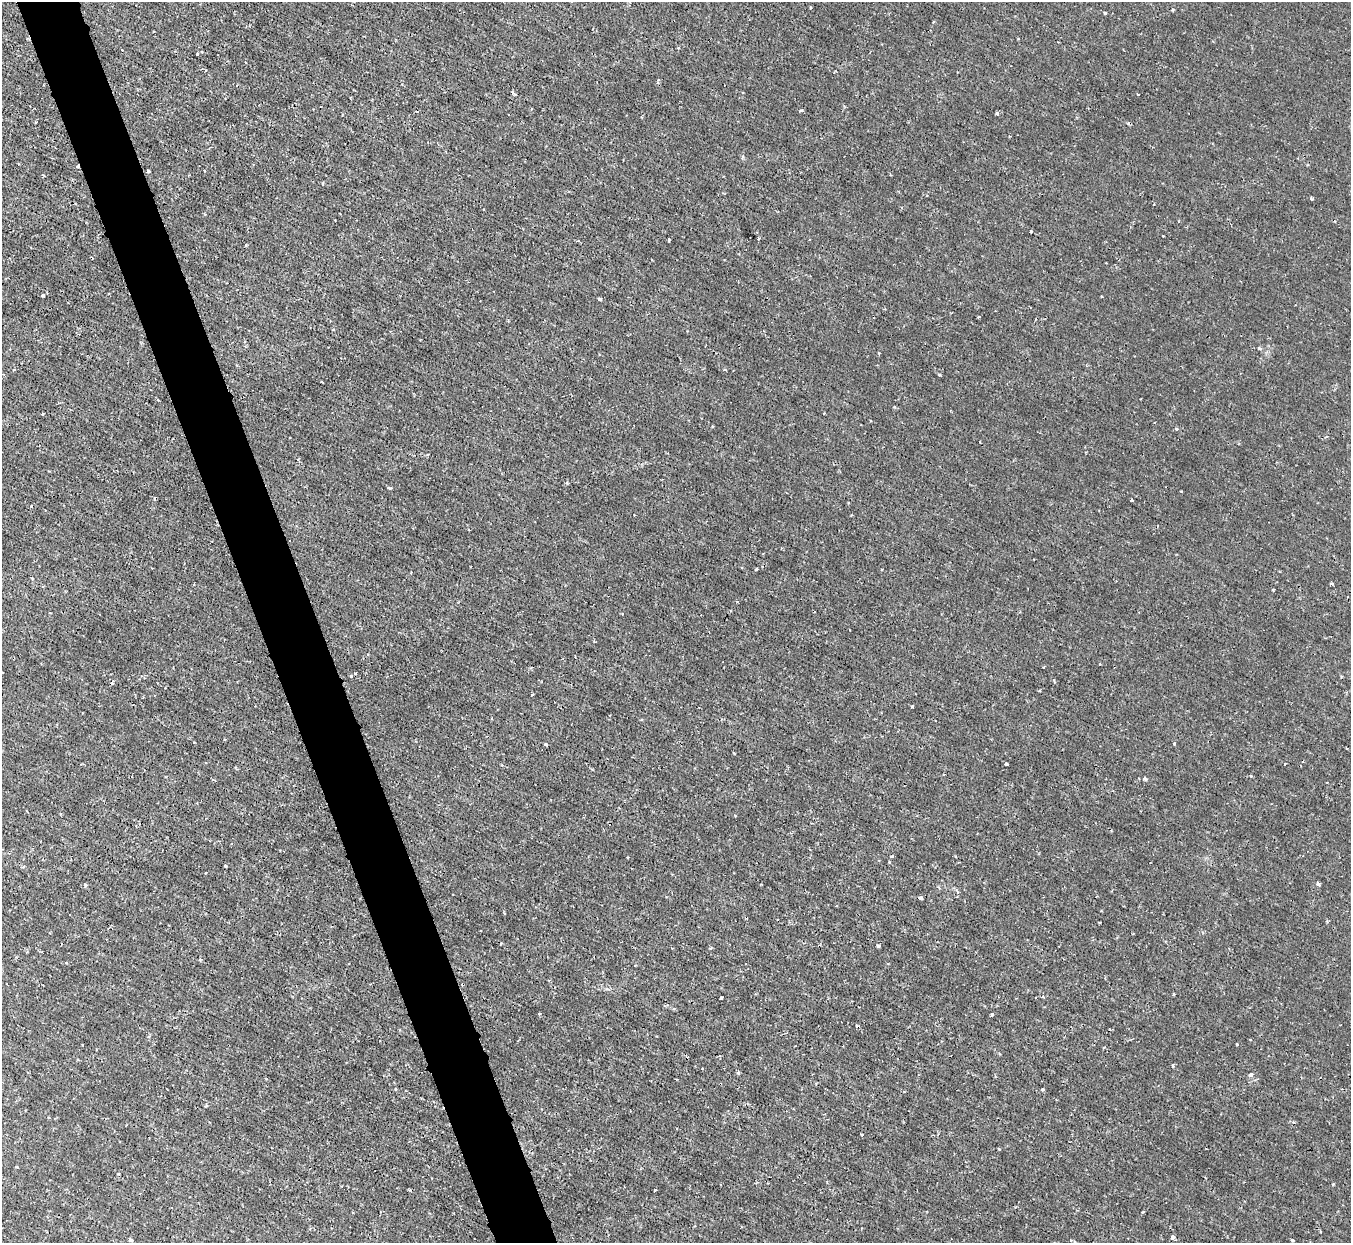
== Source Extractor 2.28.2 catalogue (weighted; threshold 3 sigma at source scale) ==
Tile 11 of 4 x 4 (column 3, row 3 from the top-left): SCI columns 2700-4048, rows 1390-2630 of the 5398 x 5387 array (HDU 1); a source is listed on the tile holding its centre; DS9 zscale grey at full resolution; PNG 1353 x 1245 px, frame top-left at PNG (2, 2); no overlay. Shown black and unused: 5% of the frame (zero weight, under 2 of 3 exposures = <1% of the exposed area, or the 3 px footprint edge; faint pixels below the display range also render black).
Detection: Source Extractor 2.28.2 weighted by HDU 2 'WHT'; one run over the whole footprint, this tile lists its part. Background 0.0019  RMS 0.0015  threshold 0.00653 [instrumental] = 3 sigma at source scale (4.5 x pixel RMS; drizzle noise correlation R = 1.50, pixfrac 1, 0.05/0.05 arcsec/px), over >= 5 px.
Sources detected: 61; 4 cosmic-ray / hot-pixel residue — not listed; the other 57 listed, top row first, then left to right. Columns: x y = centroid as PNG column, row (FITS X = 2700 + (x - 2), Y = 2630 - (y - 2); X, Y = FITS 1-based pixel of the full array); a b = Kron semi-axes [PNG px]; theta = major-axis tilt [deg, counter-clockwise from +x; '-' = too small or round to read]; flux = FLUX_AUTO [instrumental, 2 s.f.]
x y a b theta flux
1173 10 4 3 - 0.14
1105 13 3 3 - 0.16
197 54 3 3 - 0.14
997 113 3 3 - 0.36
148 171 3 3 - 0.34
1311 199 4 3 - 0.26
1031 231 3 2 - 0.12
1163 236 3 2 - 0.11
669 240 3 3 - 0.58
246 244 3 2 - 0.22
43 295 4 3 - 0.22
599 299 3 3 - 0.44
1259 348 5 4 - 0.24
14 370 3 2 - 0.13
322 382 3 2 - 0.2
158 400 4 2 - 0.11
824 413 3 2 - 0.091
43 414 4 2 - 0.12
1177 429 4 4 - 0.23
389 488 4 3 - 0.33
155 498 4 3 - 0.17
1132 500 3 3 - 0.23
756 569 3 2 - 0.18
32 578 4 2 - 0.14
1273 590 3 2 - 0.18
351 677 3 3 - 0.77
532 695 3 2 - 0.15
1174 744 3 3 - 0.18
546 745 3 3 - 0.26
1006 764 3 3 - 0.74
1284 764 3 2 - 0.11
1145 779 4 3 - 0.25
225 866 4 3 - 0.12
205 873 3 2 - 0.14
1318 883 3 3 - 0.44
85 885 5 4 - 0.18
921 898 4 3 - 0.52
878 946 3 3 - 0.39
710 948 4 3 - 0.18
200 960 4 3 - 0.19
1173 994 3 3 - 0.15
721 998 3 3 - 0.33
539 1014 3 3 - 0.17
992 1015 3 3 - 0.28
1237 1044 3 3 - 0.36
1173 1065 4 3 - 0.22
702 1068 3 2 - 0.21
738 1072 6 3 -87 0.18
1250 1074 4 4 - 0.46
1043 1089 4 3 - 0.18
862 1135 3 2 - 0.1
999 1149 3 3 - 0.19
655 1190 3 3 - 0.28
1143 1212 3 2 - 0.16
1173 1237 4 3 - 1
130 1240 4 3 - 0.29
1292 1240 4 3 - 0.23
Unlisted compact peaks at least as high as the median listed source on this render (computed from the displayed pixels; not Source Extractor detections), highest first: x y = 912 706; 1333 1184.